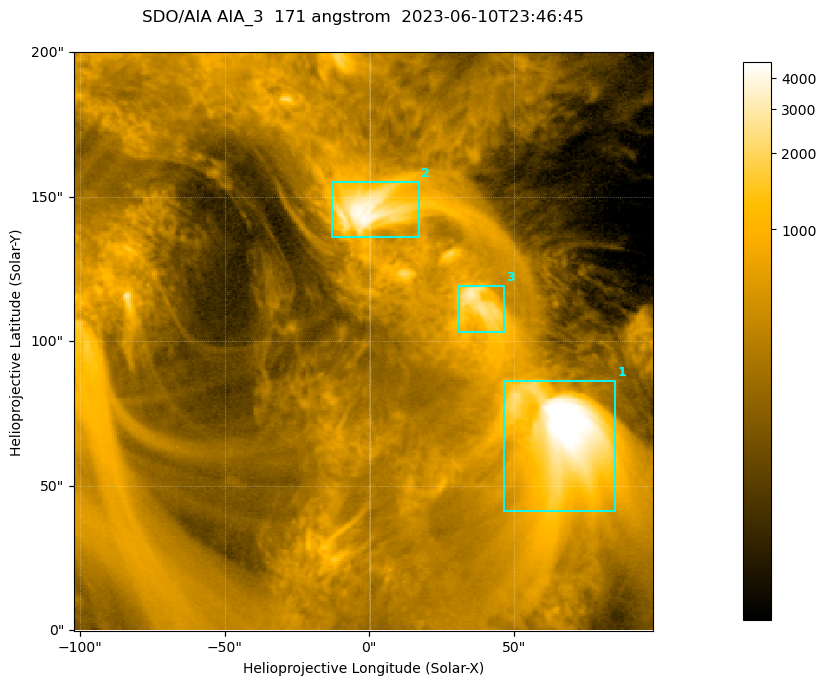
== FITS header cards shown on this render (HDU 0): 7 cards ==
TELESCOP= 'SDO/AIA '           / For AIA: SDO/AIA
INSTRUME= 'AIA_3   '           / For AIA: AIA_ATA1, AIA_ATA2, AIA_ATA3 or AIA_AT
WAVELNTH=                  171 / [angstrom] Wavelength
WAVEUNIT= 'angstrom'           / Wavelength unit: angstrom
DATE-OBS= '2023-06-10T23:46:45.352' / [ISO] Date when observation started; ISO 8
CTYPE1  = 'HPLN-TAN'           / CTYPE1; Typically HPLN
CTYPE2  = 'HPLT-TAN'           / CTYPE2; Typically HPLT

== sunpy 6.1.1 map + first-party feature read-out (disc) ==
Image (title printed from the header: SDO/AIA AIA_3  171 angstrom  2023-06-10T23:46:45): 334 x 334 px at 0.599 arcsec/px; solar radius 945 arcsec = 1577 px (partial field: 1.4% of the solar disc is inside the frame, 100% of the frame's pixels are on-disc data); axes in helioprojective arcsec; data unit not stated in the header (colour bar unlabelled)
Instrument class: DISC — disc imager (sunpy class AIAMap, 171 A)
Bright regions (active regions / flare kernels): reference = the on-disc median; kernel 3 px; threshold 5 sigma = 1097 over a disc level ~354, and >= 1.15x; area >= 111 px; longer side >= 4 px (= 2.4 arcsec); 3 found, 3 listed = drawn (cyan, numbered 1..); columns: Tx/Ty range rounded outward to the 2 arcsec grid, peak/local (2 s.f.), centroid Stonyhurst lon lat
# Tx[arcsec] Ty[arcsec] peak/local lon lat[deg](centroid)
1 46..86 40..86 20 +4 +4
2 -14..18 136..156 12 +0 +9
3 30..48 102..120 8.9 +2 +7